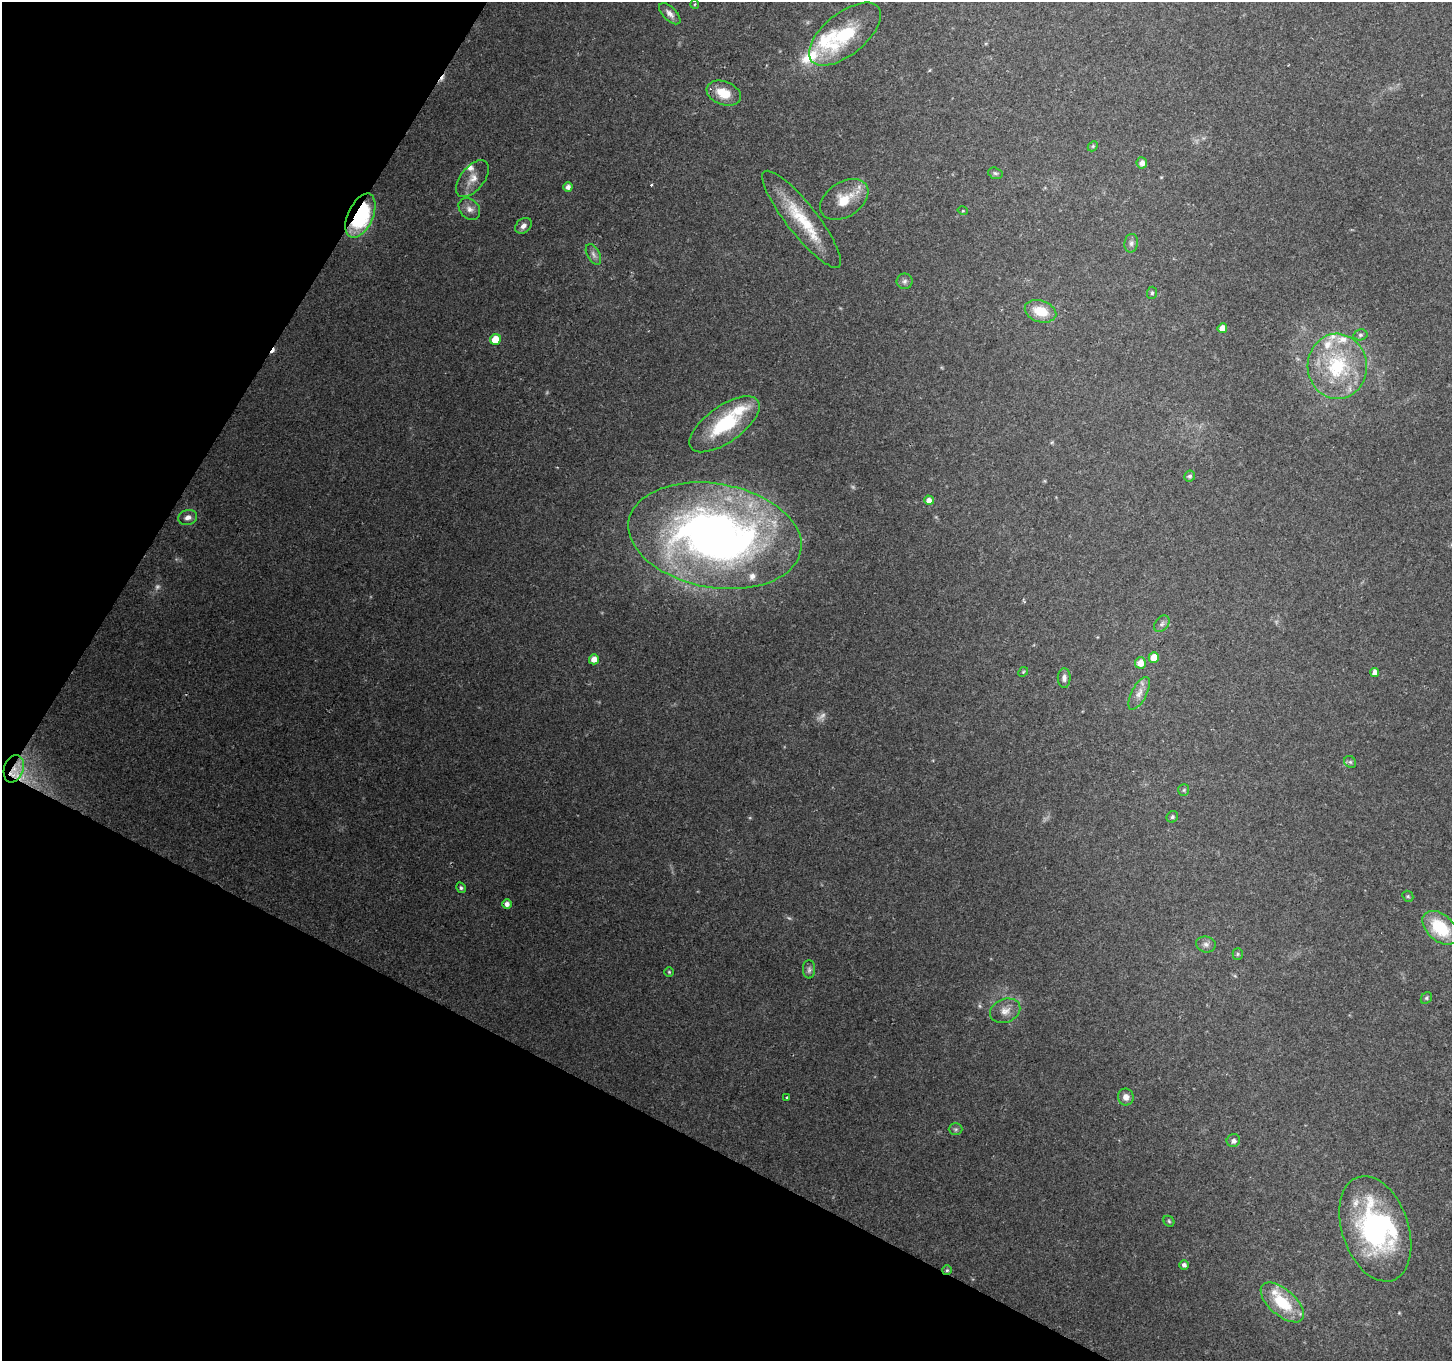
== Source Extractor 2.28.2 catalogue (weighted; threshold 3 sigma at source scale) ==
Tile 9 of 4 x 4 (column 1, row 3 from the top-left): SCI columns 1-1450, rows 1556-2914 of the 5807 x 5895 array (HDU 1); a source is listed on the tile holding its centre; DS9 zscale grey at full resolution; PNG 1454 x 1363 px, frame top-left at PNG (2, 2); each listed source drawn as its Kron ellipse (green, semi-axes under 4 px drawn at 4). Shown black and unused: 26% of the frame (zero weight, under 2 of 3 exposures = <1% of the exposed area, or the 3 px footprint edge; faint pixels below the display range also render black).
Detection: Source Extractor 2.28.2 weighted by HDU 2 'WHT'; one run over the whole footprint, this tile lists its part. Background 0.208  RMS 0.0087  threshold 0.0392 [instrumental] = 3 sigma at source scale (4.5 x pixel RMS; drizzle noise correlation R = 1.50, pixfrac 1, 0.0396/0.0396 arcsec/px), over >= 5 px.
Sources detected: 79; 4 too faint to see at this stretch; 3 cosmic-ray / hot-pixel residue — neither listed nor drawn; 12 inside a brighter listed object's ellipse — not listed separately; the other 60 listed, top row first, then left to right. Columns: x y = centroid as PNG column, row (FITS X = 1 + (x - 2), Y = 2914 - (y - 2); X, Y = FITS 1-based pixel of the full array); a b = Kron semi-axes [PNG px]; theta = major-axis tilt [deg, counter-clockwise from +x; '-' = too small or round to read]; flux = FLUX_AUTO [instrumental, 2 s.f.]
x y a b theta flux
695 4 4 4 - 0.91
670 14 13 6 -45 5
845 34 43 21 39 49
724 93 18 11 -20 19
1093 146 6 4 46 1.1
1142 163 6 5 - 4.6
995 173 7 5 -16 1.8
472 179 22 11 51 11
568 187 5 4 - 4.2
844 199 26 17 33 24
469 209 12 9 -47 5.5
963 211 5 3 - 0.8
360 216 23 12 65 85
802 219 60 15 -52 45
523 226 9 7 41 4.1
1131 243 9 6 81 2.9
593 254 11 6 -62 3.4
905 281 8 7 - 2.8
1152 293 6 5 - 1.5
1040 311 16 10 -18 20
1222 328 5 5 - 8
1360 335 7 5 15 2
495 339 5 5 - 14
1337 366 32 29 -87 73
725 424 41 18 35 63
1190 476 5 5 - 2.4
929 500 5 4 - 5.7
188 517 9 7 18 4.8
715 536 87 52 -10 570
1162 624 9 6 50 2.7
1154 657 5 5 - 13
594 659 5 5 - 7.8
1140 663 5 5 - 8.4
1023 672 5 4 - 1
1375 673 5 4 - 6.6
1064 678 10 6 -89 3.9
1139 693 18 7 62 6.6
1350 762 6 5 - 1.7
14 769 14 9 72 11
1184 790 6 5 - 1.4
1172 817 6 5 - 1.6
461 888 5 4 - 1.5
1408 896 6 5 - 1.2
507 904 5 4 - 4.3
1440 928 20 13 -42 40
1206 944 10 8 -14 3.7
1238 954 5 5 - 1.4
809 969 9 6 -89 2.6
669 972 5 5 - 1.1
1426 998 6 5 - 1.4
1005 1011 16 11 23 8.2
1126 1097 8 8 - 4.9
787 1098 3 3 - 1.3
956 1129 7 5 0 1.8
1233 1141 7 6 - 3.6
1169 1221 6 5 - 1.2
1375 1229 54 33 -71 150
1184 1265 5 4 - 2.7
947 1270 5 5 - 1.4
1282 1302 26 13 -41 36
Overlapping masked pixels (flux is a lower limit): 3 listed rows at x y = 360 216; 14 769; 947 1270